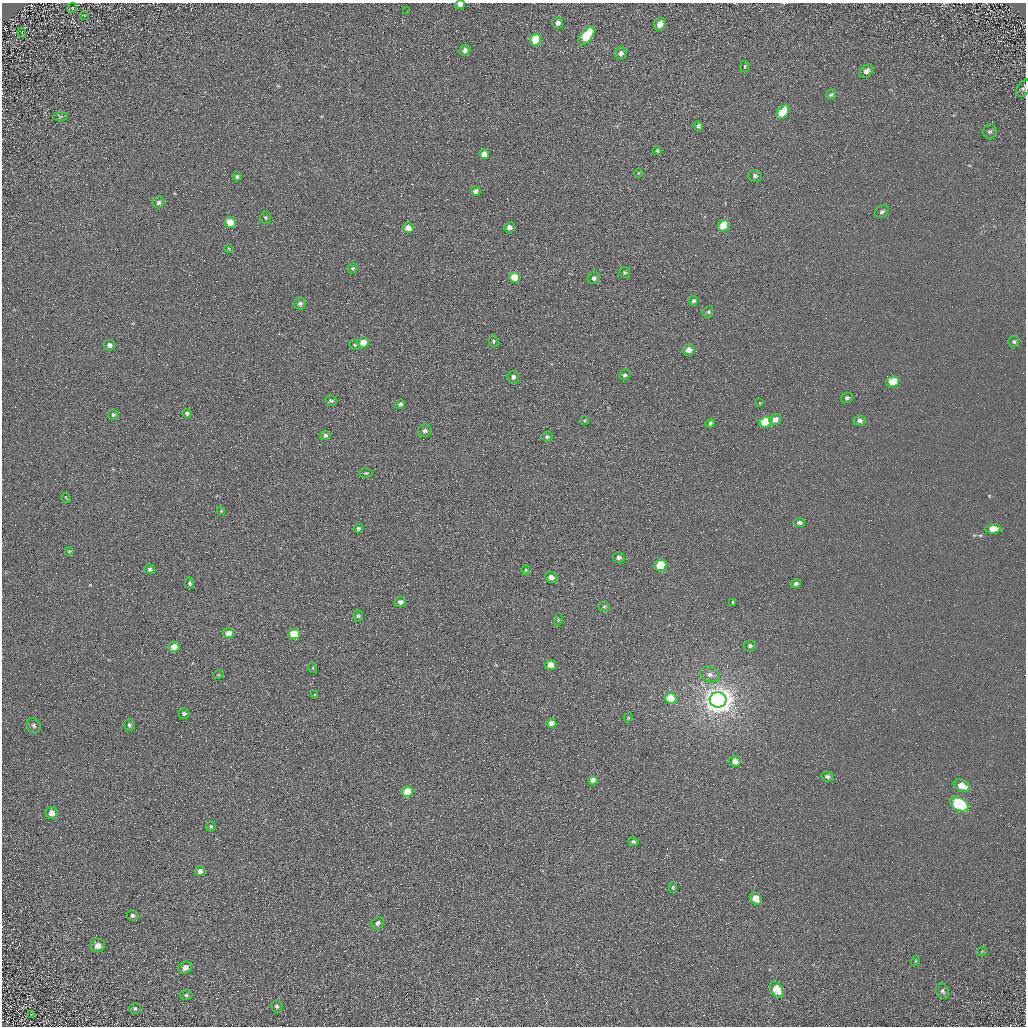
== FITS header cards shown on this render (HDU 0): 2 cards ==
NAXIS1  =                 1024 / Required FITS header
NAXIS2  =                 1024 / Required FITS header

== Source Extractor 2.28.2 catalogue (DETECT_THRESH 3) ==
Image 1024 x 1024 px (HDU 0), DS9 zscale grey, 1 PNG px = 1 image px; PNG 1028 x 1028 px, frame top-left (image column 1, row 1024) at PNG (2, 3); each listed source drawn as its Kron ellipse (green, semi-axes under 4 px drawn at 4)
Background 5.4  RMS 7.8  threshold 23.4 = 3 sigma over >= 5 px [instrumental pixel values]
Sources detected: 122; all 122 listed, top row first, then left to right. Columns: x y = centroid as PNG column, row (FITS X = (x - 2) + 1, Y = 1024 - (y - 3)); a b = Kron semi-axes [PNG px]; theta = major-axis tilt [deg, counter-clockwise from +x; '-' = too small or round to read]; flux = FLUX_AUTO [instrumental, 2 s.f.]
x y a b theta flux
460 5 5 4 - 2300
72 8 5 4 - 560
407 11 2 2 - 490
84 15 3 2 - 270
558 23 5 5 - 1900
660 24 7 5 61 5000
22 33 5 2 - 430
586 36 11 5 51 18000
536 40 6 5 - 19000
465 50 5 5 - 1800
621 53 6 6 - 2200
745 66 5 3 - 580
866 71 8 5 45 2300
1023 88 9 6 60 1500
831 95 6 4 51 910
783 112 8 5 50 16000
60 116 7 4 0 760
698 126 5 4 - 1200
990 131 7 6 - 1300
657 150 4 3 - 730
484 154 5 5 - 4700
638 173 5 3 - 450
755 176 7 6 - 1300
237 177 5 4 - 1100
475 191 5 4 - 2600
159 202 6 5 - 1300
882 212 8 5 32 1400
266 217 6 5 - 870
230 222 6 5 - 11000
724 226 6 5 - 17000
509 227 5 5 - 2800
408 228 5 5 - 4000
229 248 5 3 - 440
353 268 5 4 - 900
625 272 5 5 - 840
514 277 5 5 - 11000
594 278 6 6 - 1900
693 301 5 4 - 1100
300 303 6 6 - 1900
708 312 6 5 - 940
493 341 6 5 - 780
1014 342 5 5 - 970
363 343 5 5 - 7100
109 345 6 5 - 2000
355 345 6 4 -37 690
689 350 6 5 - 3400
625 375 6 5 - 1100
513 377 6 6 - 1600
893 382 7 5 17 10000
847 398 6 5 - 1200
331 401 6 5 - 1100
760 403 3 3 - 1100
400 404 5 4 - 1400
187 413 4 4 - 1000
113 415 5 5 - 800
775 419 6 5 - 3100
584 420 4 4 - 490
859 421 6 5 - 2000
765 422 6 5 - 21000
710 423 5 4 - 1300
425 431 7 6 - 1800
325 435 5 4 - 1300
547 437 5 5 - 1100
366 473 6 4 1 770
66 498 5 3 - 410
221 511 4 4 - 490
799 522 6 4 -5 1400
358 528 5 4 - 1000
993 529 8 5 2 6400
69 551 4 3 - 590
619 557 6 5 - 2100
660 565 6 5 - 18000
150 569 5 5 - 1400
526 570 4 4 - 560
551 577 6 5 - 2900
190 583 6 4 -88 900
796 584 5 4 - 1400
400 602 5 5 - 2200
733 602 3 3 - 3300
604 606 5 5 - 760
358 616 6 5 - 970
558 620 6 4 79 640
228 633 5 5 - 5000
294 634 6 5 - 14000
750 646 6 5 - 1400
174 647 5 5 - 7200
550 665 5 5 - 5400
313 668 5 3 - 640
710 674 10 7 -23 2700
218 675 5 3 - 520
315 695 3 3 - 590
671 698 6 5 - 11000
718 700 8 7 - 830000
184 713 5 5 - 1200
628 718 5 4 - 560
551 723 5 4 - 3500
34 725 8 6 -52 1600
129 725 6 5 - 1100
735 761 6 5 - 3400
827 776 6 5 - 1300
593 780 5 4 - 4400
962 786 8 5 -24 6900
407 792 5 5 - 12000
959 804 10 6 -28 58000
52 813 6 6 - 3200
211 826 5 5 - 930
633 842 5 4 - 1100
200 871 5 5 - 2100
673 887 5 4 - 790
756 899 6 5 - 7000
133 915 6 5 - 1000
378 923 6 5 - 2200
98 945 7 6 - 3400
982 951 6 3 20 560
915 961 5 3 - 490
185 968 7 6 - 3500
777 989 8 6 -54 12000
943 991 8 6 -64 1300
186 995 6 5 - 1100
277 1006 6 5 - 1300
135 1008 6 5 - 950
31 1015 2 2 - 300
At the frame edge (FLAGS 8, measured only in part): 2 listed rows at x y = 460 5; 1023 88